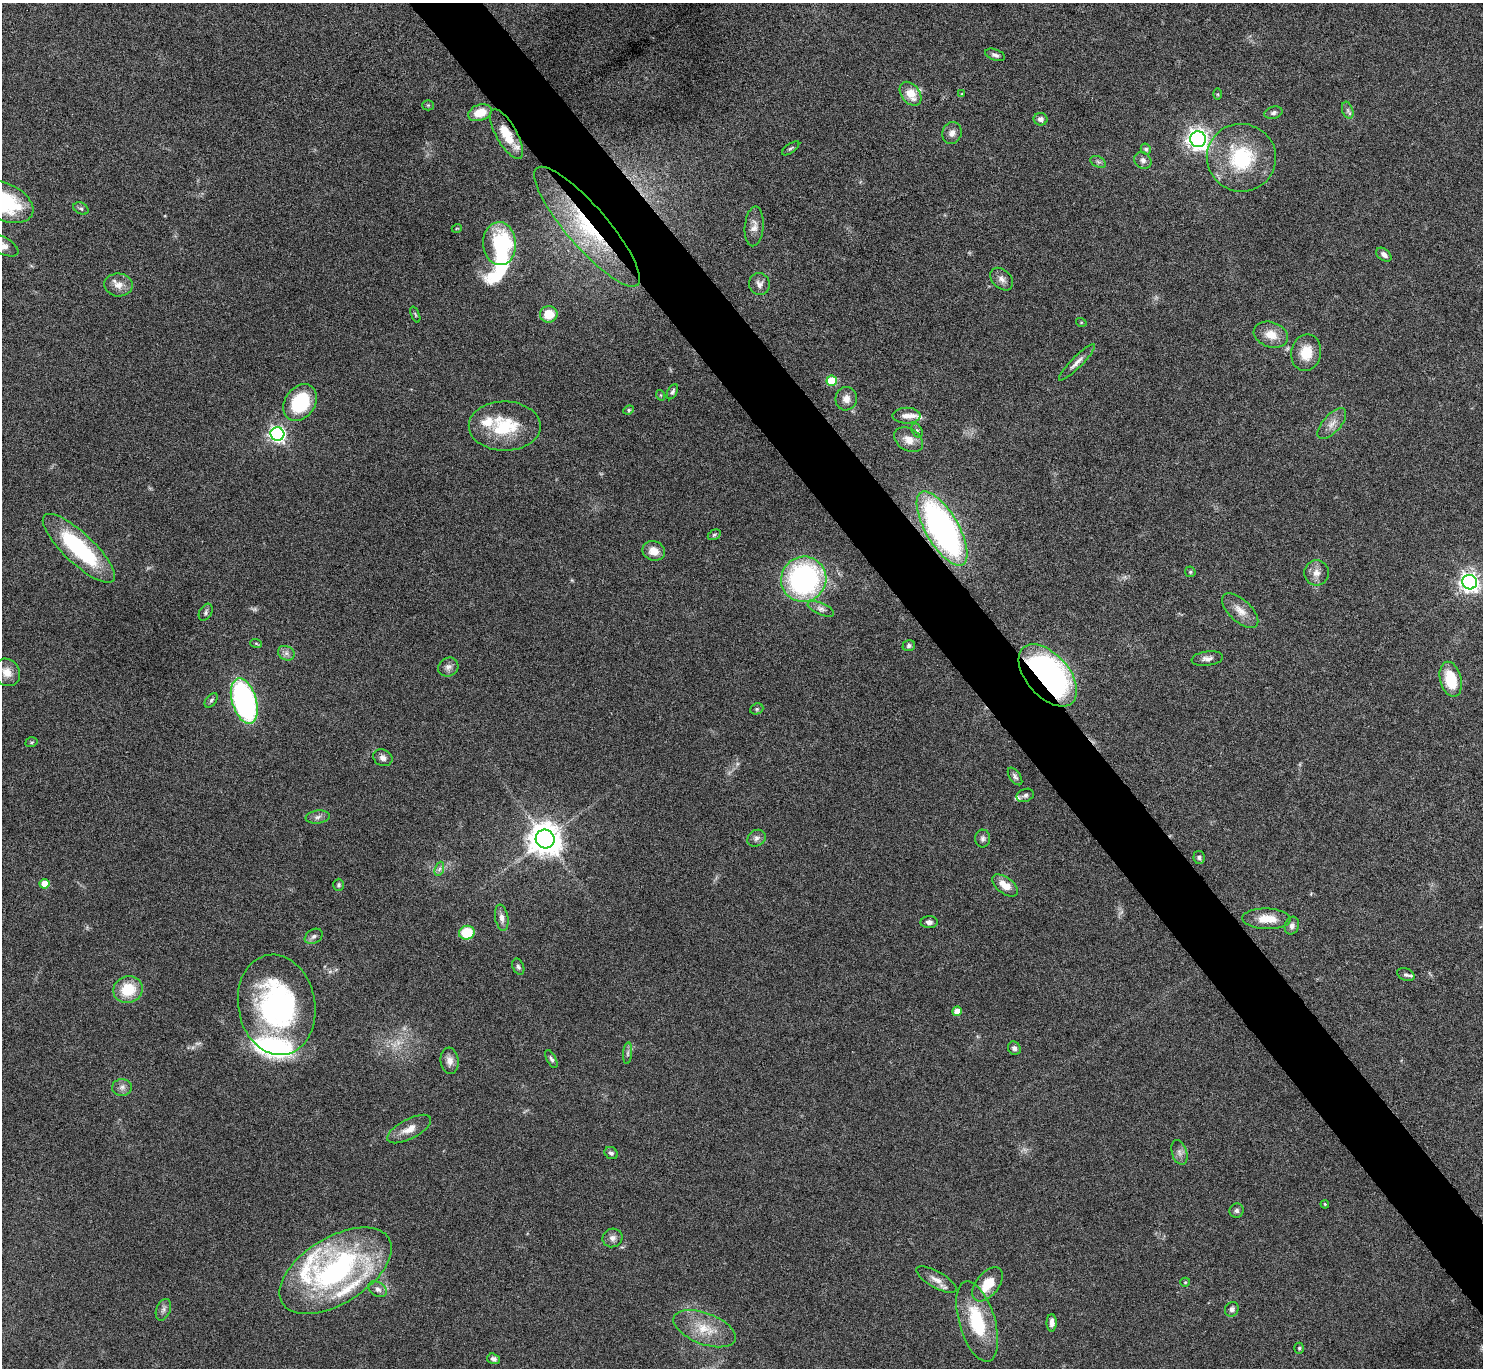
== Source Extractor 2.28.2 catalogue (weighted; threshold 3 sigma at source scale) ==
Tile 6 of 4 x 4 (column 2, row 2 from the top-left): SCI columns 1493-2973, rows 2913-4278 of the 5947 x 5942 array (HDU 1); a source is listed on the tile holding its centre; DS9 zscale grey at full resolution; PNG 1485 x 1370 px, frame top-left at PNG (2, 3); each listed source drawn as its Kron ellipse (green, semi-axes under 4 px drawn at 4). Shown black and unused: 5% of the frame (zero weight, under 4 of 8 exposures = <1% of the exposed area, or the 3 px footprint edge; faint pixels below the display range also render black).
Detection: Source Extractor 2.28.2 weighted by HDU 2 'WHT'; one run over the whole footprint, this tile lists its part. Background 0.0651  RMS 0.005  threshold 0.0203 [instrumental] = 3 sigma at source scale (4.09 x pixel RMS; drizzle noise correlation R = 1.36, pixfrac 0.8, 0.05/0.05 arcsec/px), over >= 5 px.
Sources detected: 128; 3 too faint to see at this stretch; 2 inside a brighter object's white glare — neither listed nor drawn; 8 inside a brighter listed object's ellipse — not listed separately; the other 115 listed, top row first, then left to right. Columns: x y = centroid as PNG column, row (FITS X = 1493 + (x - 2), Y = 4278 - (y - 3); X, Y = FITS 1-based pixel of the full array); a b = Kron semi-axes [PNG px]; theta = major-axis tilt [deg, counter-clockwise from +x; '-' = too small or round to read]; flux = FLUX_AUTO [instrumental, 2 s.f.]
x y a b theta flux
995 55 10 5 -20 1.6
911 94 13 9 -53 8.1
962 94 4 4 - 0.48
1218 94 5 3 - 0.45
428 105 5 5 - 0.67
1348 110 9 5 -71 1.4
480 113 12 8 19 8.1
1273 113 9 6 15 1.4
1041 119 7 6 - 1.9
952 133 11 9 69 2.7
507 134 28 10 -60 12
1198 139 8 7 - 310
791 148 10 4 36 0.95
1146 149 5 5 - 1.1
1241 158 34 34 - 36
1143 160 9 7 -43 1.8
1098 162 8 5 -25 1.1
4 202 31 18 -24 39
81 208 8 5 -28 1
754 226 20 9 85 3.6
587 227 77 20 -49 49
457 228 5 3 - 0.37
500 244 21 16 -86 45
2 245 18 8 -28 3.9
1384 255 8 5 -37 2.1
1002 279 13 9 -45 2.7
759 284 11 10 - 2.5
118 285 14 11 -7 4.3
415 314 8 4 -68 0.65
549 314 9 8 - 9.7
1081 322 5 3 - 0.39
1271 335 17 12 -18 6.7
1306 353 18 15 79 10
1077 362 25 5 45 3
832 381 5 5 - 17
672 392 8 5 61 1.2
660 395 5 3 - 0.46
846 399 11 11 - 3.3
300 403 20 15 56 28
629 410 5 4 - 0.72
907 416 14 8 0 3.2
1332 424 19 9 48 4.1
505 426 36 24 -1 25
917 430 7 5 -62 0.89
277 434 7 6 - 150
909 440 15 11 -33 5.2
942 529 42 16 -60 160
714 535 7 4 30 0.75
79 548 47 15 -43 47
654 551 11 9 -21 5
1190 572 5 5 - 0.65
1317 573 12 12 - 3.9
804 579 23 22 - 94
1470 582 7 7 - 240
821 609 14 6 -23 2.2
1240 611 22 11 -43 5.6
206 612 9 6 61 1.2
256 643 6 3 -20 0.52
909 646 6 5 - 1.2
286 653 9 7 -27 1.8
1207 658 16 7 7 2.5
448 667 10 9 - 2.2
7 672 14 12 -51 4.9
1048 675 37 21 -48 150
1451 679 18 10 -75 16
211 700 8 5 52 0.96
244 701 23 12 -73 110
757 709 7 5 22 0.79
31 742 6 4 19 0.69
383 758 10 8 -24 2.3
1015 776 10 5 -55 1.3
1025 795 9 6 20 1.3
318 817 12 6 7 2
757 838 10 8 32 1.8
545 839 9 9 - 870
983 839 9 7 90 1.5
1199 857 6 5 - 1.2
439 869 7 4 70 1.2
44 884 5 5 - 5.8
339 885 6 5 - 0.91
1005 885 15 8 -37 6.5
502 918 13 6 -80 2.7
1267 919 24 10 -2 8.1
929 922 8 6 3 1.8
1292 926 9 7 74 1.8
467 933 8 7 - 17
314 936 9 7 32 1.6
518 967 8 5 -67 1.2
1406 975 9 6 -22 1.3
128 990 15 13 20 14
277 1005 50 38 -79 98
957 1011 5 5 - 4.1
1014 1048 7 6 - 1.5
628 1053 11 4 85 1.2
551 1059 10 4 -62 1.2
450 1061 13 9 -85 3.3
122 1087 10 8 2 2.1
409 1129 24 10 28 5.4
1179 1152 13 7 -73 2.3
611 1153 7 5 -35 1.3
1325 1204 4 3 - 0.4
1237 1211 7 7 - 1.2
612 1238 10 9 - 2.1
335 1271 62 33 32 110
936 1280 23 8 -29 4.2
1185 1282 5 4 - 0.57
988 1284 20 11 52 10
378 1289 10 7 -33 2.2
1232 1309 7 6 - 1.9
163 1310 11 7 68 1.9
977 1322 42 18 -73 28
1052 1323 9 5 -90 2.5
705 1329 33 15 -21 13
1299 1348 5 4 - 0.77
493 1359 6 5 - 1.6
Overlapping masked pixels (flux is a lower limit): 4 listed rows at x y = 507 134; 587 227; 942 529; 1048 675
Isophote crosses this tile's border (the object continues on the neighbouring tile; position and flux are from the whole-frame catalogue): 2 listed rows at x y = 4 202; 2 245